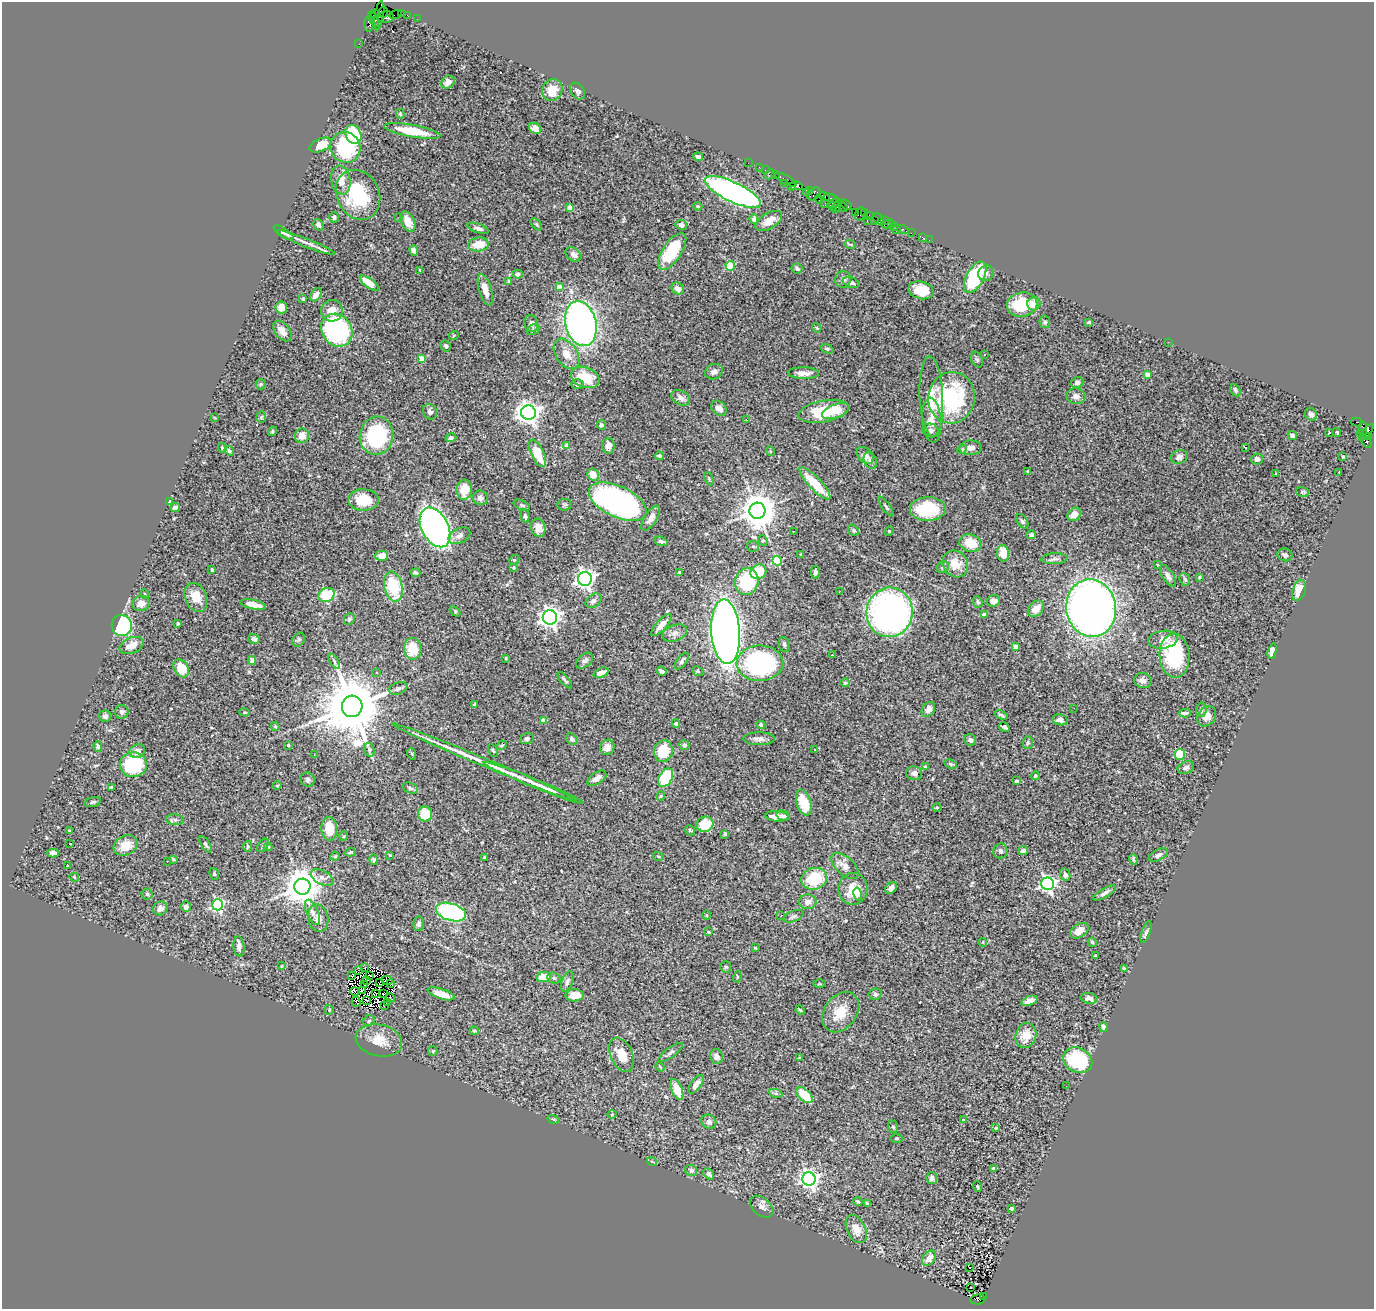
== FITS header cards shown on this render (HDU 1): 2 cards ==
NAXIS1  =                 1372
NAXIS2  =                 1307

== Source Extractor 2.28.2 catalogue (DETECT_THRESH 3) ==
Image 1372 x 1307 px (HDU 1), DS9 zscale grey, 1 PNG px = 1 image px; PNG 1376 x 1311 px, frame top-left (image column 1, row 1307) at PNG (2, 2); each listed source drawn as its Kron ellipse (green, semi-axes under 4 px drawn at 4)
Background 1.42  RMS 0.052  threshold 0.157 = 3 sigma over >= 5 px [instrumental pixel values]
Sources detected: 468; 8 with non-positive FLUX_AUTO (blend fragments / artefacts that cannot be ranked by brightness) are neither listed nor drawn; the other 460 listed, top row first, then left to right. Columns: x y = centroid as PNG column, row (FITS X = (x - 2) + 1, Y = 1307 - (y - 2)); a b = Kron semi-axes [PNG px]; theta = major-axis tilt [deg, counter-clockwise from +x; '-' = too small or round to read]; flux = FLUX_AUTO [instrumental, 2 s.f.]
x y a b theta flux
383 12 5 3 - 110
401 13 2 2 - 29
375 14 3 3 - 51
395 15 6 2 18 70
407 15 2 2 - 16
379 16 15 4 81 500
386 17 8 6 11 490
373 19 8 3 -62 240
417 19 2 2 - 20
369 24 8 4 -89 350
359 44 2 2 - 19
448 82 7 6 - 18
552 90 11 10 - 52
577 91 9 6 -53 9.8
400 114 5 4 - 4.2
535 128 6 5 - 24
412 131 28 6 -10 120
353 134 10 7 -63 180
320 145 11 6 22 57
345 147 16 14 -55 250
698 157 5 4 - 12
748 163 2 2 - 25
759 167 2 2 - 20
766 170 3 2 - 48
770 174 5 2 - 140
775 174 3 2 - 62
786 179 12 3 -29 68
341 180 14 9 -78 41
784 183 3 2 - 23
791 186 3 2 - 87
796 186 6 4 -13 160
810 191 3 3 - 62
733 192 30 9 -25 1600
806 192 3 2 - 55
814 194 7 5 45 420
358 195 26 21 -64 230
824 196 5 4 - 180
831 198 7 3 -17 260
819 199 5 3 - 110
825 203 2 2 - 48
834 203 5 3 - 330
846 205 6 3 -39 210
698 206 4 3 - 3.3
832 206 5 3 - 330
837 206 7 3 70 140
843 207 4 3 - 140
570 208 4 4 - 44
855 212 2 2 - 37
865 213 4 3 - 120
860 214 7 5 69 150
869 215 3 2 - 53
334 217 5 5 - 7.6
398 217 2 2 - 41
754 219 5 4 - 15
878 219 7 4 -49 250
867 220 2 2 - 33
874 220 3 2 - 69
769 221 15 7 31 37
884 221 3 2 - 120
408 222 11 6 -62 41
537 224 7 4 -49 6.1
888 224 6 3 30 120
891 224 3 3 - 57
318 225 6 5 - 11
681 225 6 5 - 13
894 226 4 2 - 51
478 228 11 4 -19 12
897 229 2 2 - 17
903 230 6 3 -22 110
284 232 11 4 -32 11
911 233 2 2 - 36
922 237 3 2 - 8.1
929 240 2 2 - 4.2
305 242 32 4 -21 24
478 244 10 7 7 61
850 244 6 3 -19 4
414 250 5 4 - 12
672 251 21 9 56 180
573 254 8 6 -34 17
730 266 5 4 - 140
797 268 5 5 - 7.3
420 270 3 3 - 3.1
986 273 8 7 - 15
518 274 5 4 - 11
975 277 17 8 61 260
843 279 8 8 - 11
509 281 3 3 - 3.5
369 283 11 4 -36 65
851 283 9 5 -16 13
559 287 4 4 - 27
678 289 6 5 - 22
485 290 16 6 -74 45
921 290 13 8 -14 66
316 295 7 5 49 26
303 299 4 3 - 4.5
1034 304 7 6 - 32
1022 305 15 12 9 160
281 307 6 5 - 20
332 311 11 10 - 40
1045 322 6 5 - 7.2
1089 322 3 3 - 4
531 324 8 7 - 15
581 324 23 15 -76 1600
817 328 5 3 - 3.6
337 330 17 14 -54 710
533 330 7 5 31 7.1
282 331 12 7 -53 27
454 335 5 3 - 3.2
1169 342 2 2 - 1.9
446 346 6 5 - 8.5
827 349 7 4 -21 5.2
566 354 17 10 -56 45
985 354 3 3 - 17
422 358 4 4 - 49
977 360 8 5 -63 7.5
714 372 9 7 25 17
803 373 15 6 -1 26
1147 375 4 4 - 27
585 377 14 10 -21 91
1077 382 6 5 - 8.2
261 384 5 5 - 4.8
577 384 6 4 0 5.9
1235 390 6 4 -62 7
931 396 40 11 -87 92
1076 396 9 7 -10 17
681 398 10 7 -30 19
951 398 26 23 81 370
719 408 8 6 -44 21
824 411 25 10 11 130
836 411 14 6 20 35
430 412 8 7 - 11
529 413 7 7 - 2700
1311 414 7 5 -50 11
261 417 5 5 - 4.3
215 418 4 3 - 3.2
746 420 3 2 - 11
932 420 22 9 -85 39
1357 422 5 3 - 340
601 425 5 4 - 8
1363 429 7 3 -89 380
931 430 8 6 -21 13
272 431 5 4 - 4.6
1329 432 3 2 - 7.5
1337 432 4 3 - 14
1360 433 4 3 - 73
1366 433 10 4 52 560
302 436 7 7 - 33
376 436 19 16 78 300
1292 436 5 4 - 11
1368 436 4 3 - 140
451 438 5 4 - 8.3
1366 441 7 4 -59 250
567 445 4 4 - 27
608 446 8 6 85 20
1245 447 3 2 - 5.3
222 448 5 4 - 3.8
971 448 11 7 2 19
962 449 5 4 - 4.6
229 451 5 4 - 7.9
770 451 5 3 - 2.7
537 453 15 6 -65 98
865 455 9 7 -42 20
659 456 4 3 - 6.4
1343 456 3 2 - 4.2
1179 457 8 6 18 17
1257 459 6 5 - 15
870 461 9 6 -62 11
1028 471 4 3 - 4
1339 472 3 2 - 3.4
1275 473 3 2 - 6.3
593 475 6 5 - 50
709 479 7 4 -64 5.1
815 483 21 6 -46 110
464 490 10 7 83 65
1303 492 7 5 -15 5.4
480 498 7 7 - 17
363 500 15 10 -1 87
169 501 3 2 - 3.2
618 502 31 15 -25 1200
522 505 8 4 -24 6.6
564 505 7 6 - 6.5
886 506 12 3 -55 6.4
175 507 5 4 - 18
928 509 18 12 1 180
757 511 8 8 - 8100
1074 514 7 6 - 33
525 516 7 4 -81 6.8
651 518 14 6 57 29
1022 521 8 5 -55 7.1
435 527 21 13 -63 1600
538 528 9 7 -76 24
854 530 6 5 - 5.8
793 531 3 2 - 5
889 531 5 4 - 3.6
1031 535 5 4 - 8.8
459 536 11 7 27 19
763 540 5 4 - 5.3
661 541 7 4 -16 7.4
970 543 11 8 -16 76
753 546 6 5 - 6
1003 553 8 6 -83 56
800 554 4 2 - 2.3
1285 555 7 6 - 8.4
382 556 6 5 - 37
1054 559 13 5 2 14
514 560 5 4 - 3.8
777 561 5 4 - 230
955 564 14 12 -56 57
1158 565 4 4 - 5
514 567 4 2 - 2.7
943 567 6 5 - 8.5
212 570 3 3 - 4.4
758 572 8 7 - 110
815 572 6 4 -89 7.3
416 573 5 3 - 8.2
679 573 3 3 - 9
1168 576 12 5 -57 14
1199 577 3 2 - 3.1
585 579 7 7 - 1900
1185 579 7 5 -68 5.8
747 582 13 12 - 200
393 586 15 9 -76 170
1299 590 11 6 70 73
839 592 3 2 - 6.6
145 594 5 3 - 2.7
326 595 8 6 25 130
196 597 15 10 -68 55
594 601 9 6 39 14
993 601 6 5 - 22
978 602 6 4 -68 7.1
141 603 9 7 17 23
253 605 13 4 -12 32
1091 608 29 25 -80 2700
1036 609 9 6 45 41
455 611 6 4 -46 4.7
889 612 25 23 84 1300
984 615 4 3 - 15
550 617 7 7 - 2200
349 619 6 5 - 7.1
178 623 3 3 - 3.9
122 625 10 10 - 320
661 625 14 5 47 32
726 632 32 14 -86 3400
675 633 12 8 19 20
254 639 5 4 - 11
299 640 7 6 - 7.3
1163 640 15 9 8 35
132 645 12 7 23 36
784 645 7 5 -70 9.2
1016 647 4 4 - 36
413 649 11 8 -83 84
1272 651 7 4 75 21
832 655 3 2 - 2.9
1175 656 22 15 -87 220
506 658 4 3 - 3.5
252 661 4 4 - 11
334 661 8 4 -56 7.7
585 661 10 6 40 11
682 661 9 5 55 11
760 663 23 17 2 610
181 668 10 7 -59 66
662 671 5 3 - 11
698 671 6 4 -24 5.4
376 672 3 2 - 2.8
601 673 8 4 21 22
565 680 10 3 -50 7
1143 680 9 7 -15 17
845 683 5 4 - 3.6
398 688 9 6 21 9.7
474 704 4 3 - 3.3
352 706 10 10 - 35000
1074 708 3 2 - 4.5
928 709 8 6 54 18
1201 710 7 5 81 8.5
122 712 7 6 - 10
245 712 5 4 - 4.5
1185 713 6 3 5 8.7
1001 715 7 3 -19 5.8
105 716 6 5 - 11
1207 716 11 8 53 25
1060 720 8 5 -13 18
543 721 4 4 - 26
676 724 4 4 - 5.2
761 725 4 3 - 5.7
275 726 4 3 - 3.9
1004 727 6 3 -29 9.7
527 739 7 5 17 8.2
572 739 6 5 - 10
759 739 16 6 0 18
970 740 6 5 - 11
1028 743 6 5 - 5.9
288 745 4 3 - 5.8
502 745 5 4 - 5.8
684 745 5 4 - 11
98 746 5 4 - 8.6
607 747 8 7 - 24
369 750 7 5 -70 7.3
815 750 3 3 - 7
137 751 8 6 28 17
493 751 7 4 -62 5.8
663 751 11 9 76 120
412 754 6 3 -71 4
1180 754 5 5 - 98
314 755 3 2 - 2.1
484 762 100 4 -23 140
951 764 6 4 -27 4.9
133 765 13 12 - 250
925 766 4 3 - 3.3
1186 767 8 6 22 10
914 773 8 7 - 14
1035 776 4 4 - 5.2
597 778 10 6 33 26
666 778 10 6 59 170
308 780 7 7 - 11
1017 781 3 3 - 11
533 783 54 3 -22 63
277 785 4 3 - 3.2
112 787 4 3 - 5.6
410 788 8 5 -20 7.7
661 796 4 4 - 3.8
93 802 8 5 17 7.7
804 802 13 7 -72 80
937 808 4 3 - 2.8
425 814 7 7 - 77
777 816 12 5 -4 27
783 816 6 5 - 8.6
175 820 9 5 -6 9
705 824 9 7 22 99
329 829 12 8 -87 72
69 830 3 2 - 2.2
690 830 6 4 -47 4.6
725 834 3 3 - 5.4
344 836 5 3 - 3.6
69 844 3 3 - 25
206 844 9 4 -57 7.3
125 845 12 9 29 52
263 845 8 5 54 6.1
248 846 5 4 - 5
268 847 4 4 - 4.2
1000 851 7 7 - 9.4
1023 851 5 4 - 17
350 852 5 4 - 4.3
53 853 6 4 0 15
390 855 4 3 - 3.1
1158 855 10 5 26 11
335 856 4 4 - 5.1
658 856 5 3 - 3.7
484 857 3 2 - 2.7
173 859 4 2 - 4
1133 859 5 4 - 6.2
374 860 5 4 - 6.5
167 861 2 2 - 4
68 866 3 3 - 4.5
845 866 17 9 -42 29
214 874 6 4 -70 4.8
1065 875 6 5 - 10
74 877 5 3 - 3.6
322 877 12 6 -26 18
814 879 13 10 19 130
1047 884 6 6 - 980
302 887 8 8 - 8400
891 888 7 5 47 14
853 889 16 14 82 82
1105 893 12 4 31 13
147 894 5 5 - 5.7
858 894 6 4 -78 12
808 902 8 7 - 24
218 905 5 5 - 470
186 907 5 4 - 16
160 908 7 6 - 16
312 912 13 6 -67 17
451 912 15 8 -17 510
707 915 4 3 - 3.4
781 915 3 2 - 6.8
794 916 11 5 22 9.9
318 918 14 10 -80 33
419 924 7 5 84 8.5
1079 931 10 6 33 41
708 932 3 3 - 5.5
1146 932 11 4 70 8.2
983 942 4 4 - 4
1092 942 5 4 - 4.6
239 946 10 5 -86 14
755 948 4 3 - 3.8
1095 956 4 3 - 3.3
282 966 3 3 - 3.2
365 967 3 2 - 5.9
726 967 5 5 - 5.9
1124 968 4 3 - 5.8
358 970 3 2 - 2.5
352 975 3 2 - 2.9
369 976 4 2 - 3.3
543 977 7 5 8 61
737 977 5 3 - 3.3
554 978 7 5 -23 6.3
387 980 6 2 -4 9.1
366 981 3 2 - 6.5
380 982 4 2 - 3.6
567 982 11 5 70 11
391 983 3 2 - 4.1
820 984 6 3 0 3.3
365 985 3 2 - 6.4
355 991 4 2 - 5.9
362 991 3 2 - 8.2
376 993 3 2 - 2.7
383 994 4 2 - 6
441 994 14 5 -18 43
875 994 6 5 - 9.2
575 995 9 6 1 48
390 998 5 2 - 7.4
1089 998 8 5 -10 18
366 1000 4 3 - 6.5
1029 1001 8 4 21 20
356 1002 5 2 - 5.5
387 1003 3 2 - 6
384 1005 2 2 - 1.6
329 1010 5 4 - 3.8
800 1010 5 3 - 3.7
841 1012 22 16 54 76
369 1021 6 5 - 6.1
1104 1027 5 4 - 10
474 1031 4 3 - 4.1
1026 1035 13 10 71 50
379 1040 23 16 -13 66
433 1051 5 4 - 3.9
671 1052 15 5 36 11
622 1055 18 11 -66 57
716 1056 7 6 - 20
799 1058 3 3 - 2.9
1078 1060 15 12 -26 260
660 1067 5 3 - 2.8
696 1084 11 5 53 19
1066 1086 2 2 - 6.4
677 1089 11 5 -68 55
776 1094 7 4 -20 6.4
805 1095 10 5 -44 89
612 1114 5 3 - 2.7
553 1119 6 3 -18 3.9
963 1120 4 3 - 10
709 1122 8 6 -32 12
893 1127 6 5 - 6.6
996 1128 4 3 - 3.9
897 1138 7 3 0 4.3
652 1162 5 3 - 3.8
993 1168 4 3 - 6
691 1170 6 5 - 8.4
709 1174 6 4 -49 9.2
932 1178 6 5 - 12
809 1179 6 6 - 1500
978 1187 5 2 - 3.1
858 1201 5 3 - 4.7
867 1203 3 3 - 4.3
762 1207 13 8 -39 19
1011 1209 4 3 - 16
856 1229 15 9 -64 42
929 1258 8 6 52 27
970 1268 3 3 - 58
971 1287 2 2 - 4.6
983 1296 3 3 - 290
978 1299 7 5 5 440
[8 non-positive-flux detections neither listed nor drawn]